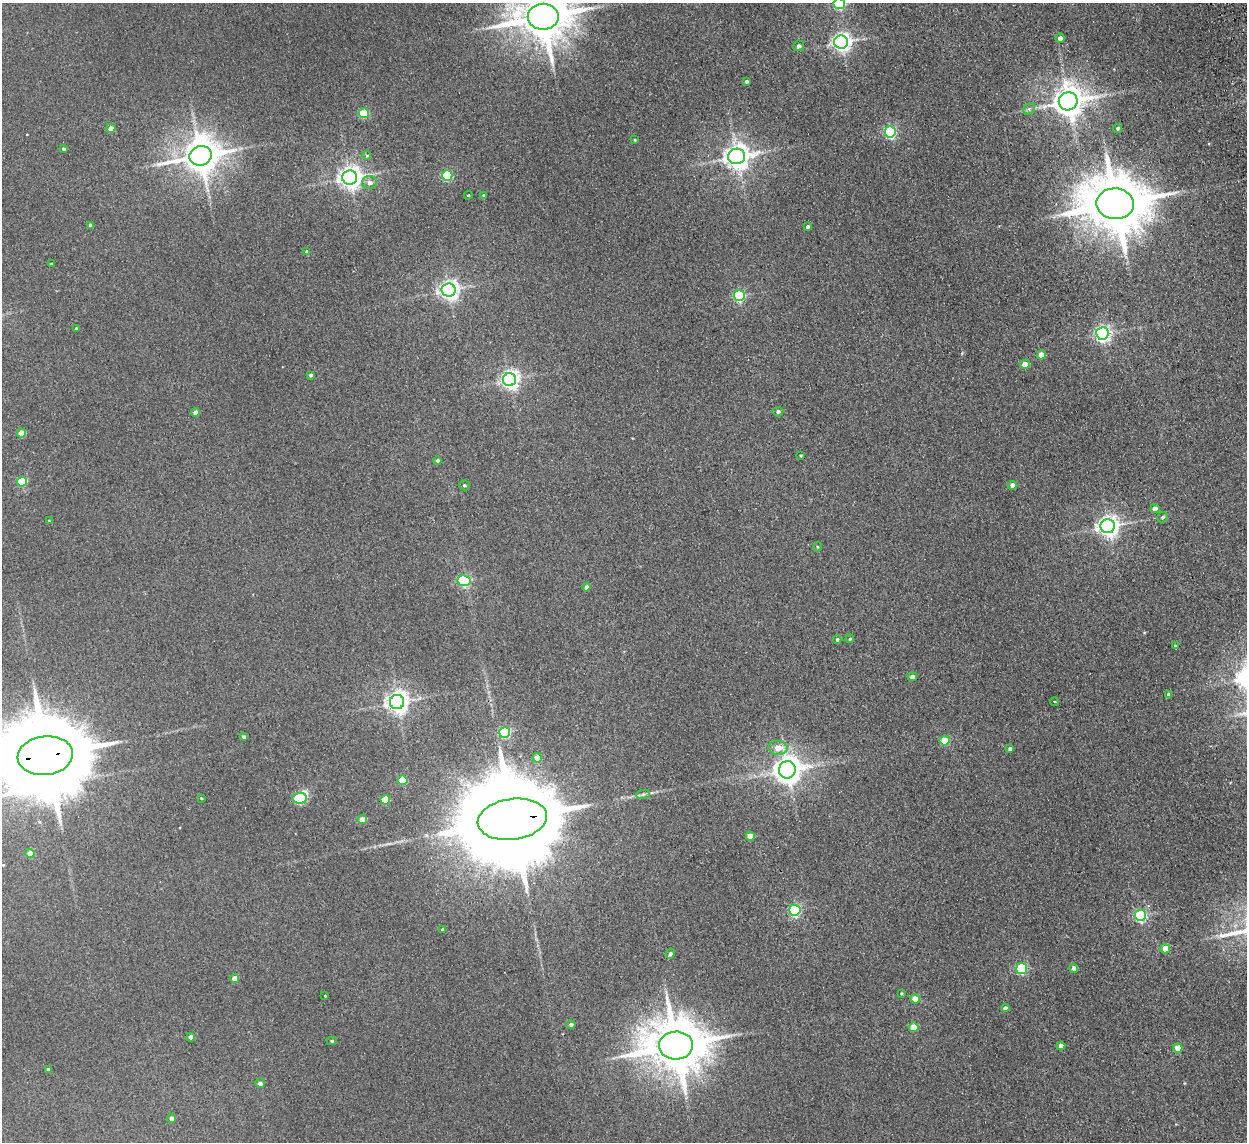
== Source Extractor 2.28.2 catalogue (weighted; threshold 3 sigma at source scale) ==
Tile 10 of 4 x 4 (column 2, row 3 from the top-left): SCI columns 1297-2541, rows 1294-2433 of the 5083 x 4981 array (HDU 1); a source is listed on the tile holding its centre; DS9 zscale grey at full resolution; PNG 1249 x 1144 px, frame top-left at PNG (2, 3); each listed source drawn as its Kron ellipse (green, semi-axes under 4 px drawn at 4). Shown black and unused: <1% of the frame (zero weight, under 2 of 3 exposures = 3% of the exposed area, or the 3 px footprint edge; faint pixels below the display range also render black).
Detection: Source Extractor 2.28.2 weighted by HDU 2 'WHT'; one run over the whole footprint, this tile lists its part. Background 0.0671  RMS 0.0097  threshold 0.0438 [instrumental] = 3 sigma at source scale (4.5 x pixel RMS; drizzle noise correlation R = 1.50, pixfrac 1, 0.05/0.05 arcsec/px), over >= 5 px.
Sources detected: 97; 1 inside a brighter object's white glare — neither listed nor drawn; the other 96 listed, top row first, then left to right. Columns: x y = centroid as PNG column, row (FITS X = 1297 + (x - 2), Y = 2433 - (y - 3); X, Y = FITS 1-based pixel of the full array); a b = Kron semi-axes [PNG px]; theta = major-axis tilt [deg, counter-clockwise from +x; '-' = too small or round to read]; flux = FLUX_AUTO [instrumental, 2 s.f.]
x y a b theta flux
839 4 5 5 - 100
543 17 15 13 0 5200
1060 38 4 4 - 4.6
841 42 7 6 - 470
799 46 5 5 - 3
747 81 3 3 - 2
1068 101 9 9 - 1800
1029 109 6 5 - 2.2
364 113 5 5 - 35
111 128 4 4 - 7.2
1118 128 5 4 - 1.7
890 132 6 5 - 150
635 140 4 3 - 0.84
63 149 4 3 - 1.6
200 156 11 9 17 2600
367 156 4 4 - 1.3
737 156 8 7 - 1100
447 175 5 5 - 71
350 177 7 7 - 780
370 183 7 6 - 4.4
468 195 4 3 - 0.79
484 195 3 3 - 1.6
1115 204 18 15 -3 7600
91 225 4 3 - 3.3
807 227 4 3 - 2.7
307 252 4 4 - 3.2
51 264 3 3 - 0.81
449 290 7 6 - 520
739 296 5 5 - 110
76 328 3 2 - 0.85
1102 333 6 6 - 330
1041 355 4 4 - 11
1025 364 5 4 - 12
311 375 4 3 - 2.4
510 380 6 6 - 450
196 412 4 4 - 6.1
778 412 5 5 - 2.3
21 433 4 4 - 16
801 456 3 2 - 1
438 461 4 4 - 2.4
22 482 5 5 - 51
464 485 5 4 - 1.6
1012 485 4 4 - 7.3
1155 509 4 4 - 8.3
1163 517 6 5 - 2
49 521 3 3 - 0.84
1108 526 7 7 - 650
817 547 5 3 - 0.87
464 581 6 5 - 120
586 587 4 4 - 3.7
850 639 4 3 - 1.2
837 640 4 4 - 1.9
1175 646 3 3 - 1.4
912 677 5 4 - 4.2
1169 694 4 4 - 3.4
397 702 7 7 - 730
1054 702 4 3 - 1
505 733 5 5 - 99
244 737 4 3 - 2
945 741 5 5 - 34
778 748 10 7 -2 13
1010 749 4 3 - 2.4
45 756 28 19 7 20000
537 758 5 4 - 12
787 770 8 8 - 1300
403 780 5 4 - 36
643 794 7 4 1 2
201 798 4 4 - 0.96
300 798 7 5 3 95
385 800 5 5 - 33
512 819 35 20 8 31000
362 820 5 4 - 14
750 836 4 4 - 12
30 853 4 4 - 13
795 910 6 5 - 130
1140 915 5 5 - 140
442 929 4 3 - 1.9
1165 949 5 4 - 18
670 954 5 4 - 2.6
1074 968 4 4 - 3.9
1022 969 5 5 - 88
234 978 4 4 - 8.8
901 993 4 3 - 0.86
325 996 3 2 - 0.71
915 999 5 4 - 16
1005 1008 4 4 - 3.5
571 1025 4 4 - 2.3
913 1027 5 4 - 21
191 1037 4 4 - 5.3
332 1041 5 4 - 1.4
676 1045 17 14 2 6300
1061 1046 4 4 - 5.3
1178 1048 4 4 - 13
48 1070 4 4 - 3.8
260 1083 5 4 - 3.5
172 1119 4 4 - 5
Overlapping masked pixels (flux is a lower limit): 2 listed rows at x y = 45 756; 512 819
Isophote crosses this tile's border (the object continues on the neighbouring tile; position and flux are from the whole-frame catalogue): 3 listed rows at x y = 839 4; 543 17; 45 756